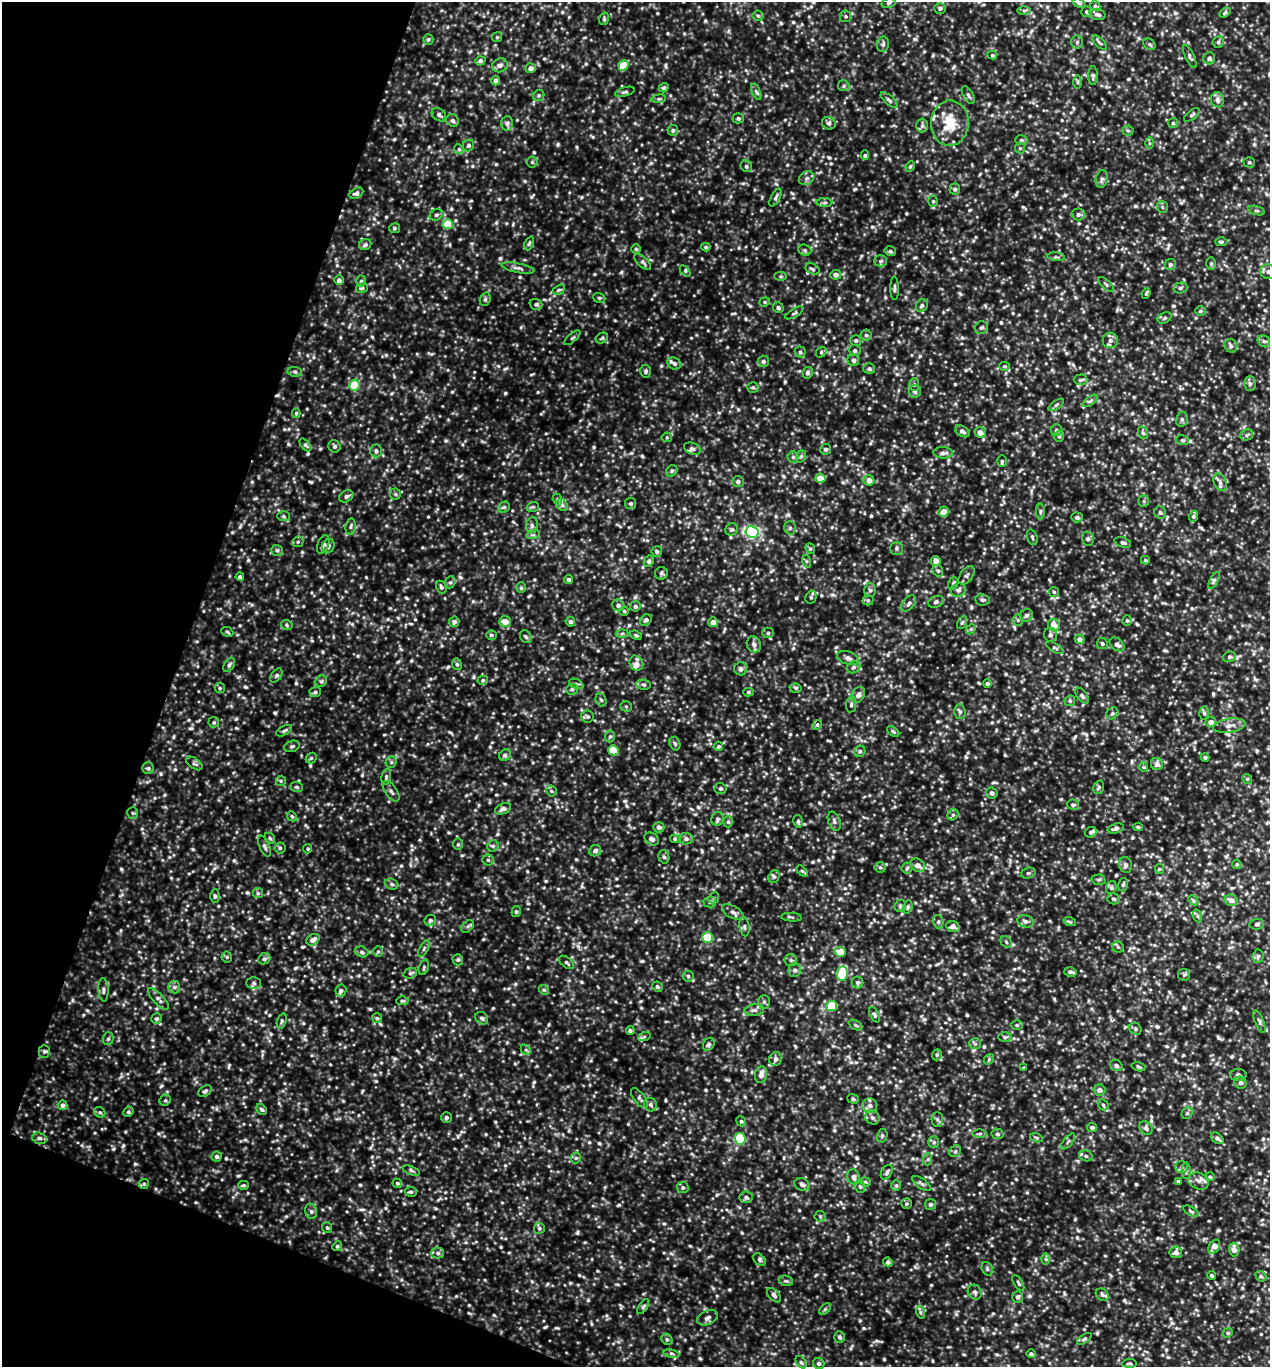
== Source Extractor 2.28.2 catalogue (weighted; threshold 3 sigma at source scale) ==
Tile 9 of 4 x 4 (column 1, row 3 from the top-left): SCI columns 137-1404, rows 1368-2732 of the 5499 x 5490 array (HDU 1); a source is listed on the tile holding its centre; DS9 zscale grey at full resolution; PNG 1272 x 1369 px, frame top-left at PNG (2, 2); each listed source drawn as its Kron ellipse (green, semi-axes under 4 px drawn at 4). Shown black and unused: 18% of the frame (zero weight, under 3 of 5 exposures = <1% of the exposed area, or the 3 px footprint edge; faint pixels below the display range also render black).
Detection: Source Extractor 2.28.2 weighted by HDU 2 'WHT'; one run over the whole footprint, this tile lists its part. Background 0.285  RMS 0.058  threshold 0.262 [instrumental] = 3 sigma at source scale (4.5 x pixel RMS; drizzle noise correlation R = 1.50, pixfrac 1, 0.05/0.05 arcsec/px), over >= 5 px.
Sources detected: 969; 2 cosmic-ray / hot-pixel residue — neither listed nor drawn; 13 inside a brighter listed object's ellipse — not listed separately; of the other 954, all 500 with FLUX_AUTO >= 8.62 (the completeness limit of this list) listed and drawn (454 fainter detections not listed), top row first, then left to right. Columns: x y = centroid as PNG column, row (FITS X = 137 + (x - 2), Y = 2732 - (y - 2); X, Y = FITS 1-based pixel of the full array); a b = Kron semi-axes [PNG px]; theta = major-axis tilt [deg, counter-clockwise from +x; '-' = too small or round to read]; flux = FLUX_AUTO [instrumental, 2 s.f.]
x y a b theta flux
888 3 7 5 17 11
1079 3 7 4 -17 10
1095 6 5 5 - 9
940 8 6 5 - 16
1024 11 6 4 0 9.9
1086 12 5 5 - 10
1225 13 6 4 40 11
1097 14 8 5 -14 15
758 16 5 5 - 10
846 16 6 5 - 10
604 19 6 4 72 9.4
497 37 5 5 - 8.8
428 39 5 5 - 11
1077 42 7 5 87 12
1099 42 9 4 -44 11
1218 42 6 5 - 13
883 44 7 6 - 16
1149 44 6 5 - 11
992 55 5 4 - 9.2
1190 56 12 4 -64 14
1209 58 6 6 - 20
480 61 5 4 - 15
500 65 8 6 24 24
623 65 5 5 - 110
531 68 5 5 - 29
1093 76 9 5 89 13
496 81 5 4 - 22
1078 82 7 4 -90 10
844 86 6 5 - 12
664 88 5 4 - 11
625 92 10 4 17 13
756 92 8 4 -67 12
539 95 6 5 - 11
968 95 10 5 -60 14
659 99 7 4 8 8.8
889 100 11 4 -42 15
1217 100 7 6 - 29
439 115 8 6 -38 14
1192 115 9 4 39 12
738 118 5 5 - 13
453 120 6 6 - 16
507 123 7 6 - 17
829 123 7 6 - 15
950 123 23 19 87 170
1173 123 5 5 - 11
922 126 7 6 - 16
673 130 5 5 - 14
1128 131 5 5 - 9.1
1021 140 6 5 - 11
1150 143 6 4 90 9
468 145 6 5 - 15
1020 148 5 5 - 9.1
459 149 5 4 - 8.8
865 155 5 4 - 9.9
532 162 5 5 - 9.2
1249 162 6 5 - 11
746 166 6 5 - 13
910 166 5 4 - 9.2
807 178 8 6 31 20
1102 179 9 6 80 18
955 189 5 5 - 14
356 193 7 5 29 16
775 198 10 4 62 14
933 201 5 5 - 9.9
825 203 8 4 0 11
1162 207 6 5 - 11
1257 211 8 3 -19 9.2
1078 214 6 6 - 21
436 215 7 5 27 12
448 224 5 5 - 170
394 228 5 5 - 11
1221 242 6 4 -1 11
529 243 7 4 68 10
365 245 6 5 - 16
706 247 4 3 - 9.6
636 249 4 4 - 9
805 250 7 5 -22 12
890 251 6 4 -15 12
1056 257 9 3 -5 9.8
880 261 6 5 - 12
643 262 11 5 -44 14
1211 263 6 5 - 8.8
1170 264 6 5 - 15
518 268 17 4 -11 23
813 269 7 5 -28 13
685 271 6 4 -46 10
1268 272 8 7 - 27
836 275 5 5 - 26
780 276 6 4 1 8.9
339 280 4 4 - 24
361 281 5 5 - 10
1106 285 9 4 -41 13
362 288 6 4 12 9.4
894 288 12 3 -88 11
1180 288 7 5 17 12
559 290 6 4 30 11
1146 293 5 3 - 8.7
599 298 6 5 - 9.6
485 299 7 5 69 11
765 302 5 4 - 8.7
536 304 6 5 - 12
922 306 7 5 56 14
778 308 5 5 - 14
1200 311 5 5 - 9.4
794 313 10 3 31 9.4
1165 318 7 5 28 13
981 328 7 6 - 14
866 335 5 5 - 12
572 338 10 3 40 8.9
602 338 6 5 - 9.9
1110 340 8 7 - 25
856 341 6 5 - 11
1264 341 7 5 -40 14
1231 346 7 6 - 17
855 350 5 5 - 13
800 352 5 5 - 9.5
821 352 6 5 - 9.1
853 360 6 5 - 19
763 361 5 5 - 14
674 363 7 5 -26 14
1005 366 5 4 - 10
869 369 6 5 - 13
646 371 6 5 - 12
295 372 7 5 -7 11
808 373 6 5 - 16
1080 380 7 5 1 13
914 384 6 5 - 12
1250 384 7 6 - 16
354 385 5 5 - 190
753 387 5 5 - 11
915 391 6 6 - 14
1090 401 9 4 35 13
1056 405 9 4 35 11
296 413 5 4 - 9.3
1182 419 7 6 - 15
1057 430 6 5 - 14
962 431 8 5 -32 16
980 433 6 5 - 42
1143 433 6 5 - 13
1247 435 7 5 24 12
1059 436 5 5 - 10
667 437 5 5 - 9.4
1182 440 6 5 - 11
305 445 7 4 -50 11
334 446 6 5 - 13
692 449 9 5 -22 14
826 449 5 5 - 12
376 451 6 5 - 16
943 453 9 5 0 22
801 456 6 5 - 11
793 457 5 5 - 13
1002 461 6 4 88 9.6
672 471 6 5 - 11
820 478 5 4 - 81
869 480 5 5 - 46
738 481 6 5 - 16
1220 482 9 6 -68 22
395 494 5 5 - 8.7
346 496 7 5 29 15
557 499 6 4 -71 9.1
1144 501 6 5 - 9.4
631 503 5 5 - 11
562 505 7 5 -45 14
504 507 6 5 - 11
533 507 6 5 - 9.5
943 512 5 5 - 53
1040 512 8 4 89 8.8
1160 512 6 5 - 13
283 516 6 5 - 10
1194 516 5 4 - 10
1077 517 5 5 - 16
532 525 8 6 80 17
351 526 8 5 82 14
790 528 7 6 - 14
732 529 7 5 33 13
752 532 6 6 - 890
533 535 7 4 17 11
1032 537 8 5 -72 11
1088 539 7 5 -75 15
298 542 6 5 - 10
1123 542 9 5 -18 15
323 545 9 5 68 24
328 546 7 6 - 16
896 548 6 6 - 14
810 549 5 4 - 9.6
277 550 6 5 - 11
657 551 5 5 - 12
1145 560 4 4 - 10
649 561 6 5 - 14
806 561 6 4 -72 9.6
936 561 5 4 - 55
938 571 6 5 - 12
661 573 6 6 - 12
966 575 11 6 54 17
240 577 4 4 - 15
568 579 4 4 - 14
1214 580 9 4 62 13
450 582 6 5 - 11
953 583 6 4 70 9.4
441 587 7 5 -63 14
521 588 5 4 - 9.4
870 590 7 6 - 13
958 590 7 6 - 16
1054 592 5 5 - 9
811 597 7 5 63 12
868 600 5 5 - 9.8
983 600 7 5 -8 13
936 602 8 5 22 16
909 603 9 6 51 17
618 605 6 6 - 17
635 606 5 5 - 14
624 611 4 4 - 10
1026 615 6 6 - 17
646 620 6 5 - 17
1018 620 5 5 - 9.2
1127 620 5 5 - 9.2
454 622 5 5 - 18
505 622 6 5 - 47
570 622 5 4 - 13
713 622 5 5 - 37
962 623 7 4 62 10
287 625 6 5 - 9.5
1054 625 6 6 - 67
971 629 6 4 45 8.8
227 632 6 4 -23 9
622 633 6 4 2 10
768 633 6 5 - 14
491 635 5 4 - 9.9
636 635 6 4 -21 10
1050 635 7 6 - 18
526 637 7 5 -55 12
1080 639 5 4 - 28
754 644 8 7 - 23
1102 644 5 5 - 12
1117 644 8 5 -39 22
1055 648 9 4 -30 12
1229 657 7 5 15 11
848 658 11 6 -18 23
636 663 8 6 -56 24
457 664 6 4 -66 10
229 665 8 5 60 14
854 667 7 5 30 15
741 669 6 6 - 24
276 675 8 5 54 11
483 680 5 4 - 10
321 681 6 5 - 11
576 684 7 4 -25 11
987 684 4 4 - 16
644 685 7 5 -7 13
220 688 5 5 - 10
796 688 6 4 -15 9.9
572 689 6 5 - 13
315 692 6 5 - 12
748 692 5 4 - 12
858 695 8 6 61 28
1082 696 9 5 -52 15
601 700 7 5 -71 11
1070 701 6 5 - 9.3
851 705 8 5 84 13
626 706 5 5 - 9
960 712 7 5 -87 13
1112 713 6 5 - 12
1204 713 6 5 - 12
588 717 6 6 - 15
214 722 5 5 - 10
1211 722 5 5 - 30
817 725 5 4 - 11
1229 726 16 7 9 38
284 731 9 4 29 12
893 731 7 4 -40 9.6
610 737 6 5 - 9.8
675 744 7 5 -73 14
292 746 8 5 19 13
718 746 5 4 - 11
613 750 5 5 - 160
860 751 6 5 - 15
505 755 6 5 - 13
1205 757 4 3 - 17
311 758 6 5 - 8.7
391 762 6 5 - 11
194 763 9 5 -34 14
1157 764 6 6 - 26
1144 767 5 4 - 9
148 768 6 5 - 12
386 777 8 5 82 11
1247 779 5 4 - 8.6
281 781 5 5 - 8.8
297 787 6 5 - 9.6
1099 787 7 5 74 9.8
720 788 6 5 - 10
391 791 12 6 -55 20
551 791 5 5 - 10
992 793 6 5 - 17
1073 805 6 5 - 12
503 809 8 5 21 20
133 813 6 5 - 11
953 815 6 5 - 12
292 816 5 4 - 9.8
717 819 7 6 - 14
798 821 6 5 - 11
834 821 10 6 -69 20
728 822 5 5 - 11
659 827 5 5 - 22
1138 827 4 3 - 9.9
1116 828 8 5 16 17
1091 832 6 5 - 12
270 838 6 4 -48 9.4
652 839 8 6 -29 18
675 839 5 4 - 9.1
686 839 6 6 - 19
458 844 6 5 - 10
264 846 11 5 -67 17
493 846 6 5 - 11
280 848 5 5 - 11
308 849 4 4 - 9.3
595 851 6 5 - 18
664 857 7 5 -73 13
488 860 5 5 - 10
1237 864 4 4 - 9.6
918 865 8 6 -34 38
1125 865 8 6 -75 18
880 867 5 5 - 11
907 868 5 5 - 10
1160 869 5 4 - 8.8
802 871 6 4 -44 8.8
1028 873 7 5 19 11
774 877 6 5 - 12
1099 880 7 5 1 11
392 884 7 5 -22 12
1123 885 7 5 73 11
1111 887 7 5 71 12
258 893 5 5 - 10
215 896 6 4 90 12
714 898 6 5 - 10
1113 899 6 5 - 12
1193 900 5 4 - 9.9
1231 900 6 5 - 37
710 902 6 5 - 13
900 906 6 5 - 13
908 907 7 4 74 9.5
516 912 5 4 - 9.5
733 912 12 6 -27 24
1198 916 6 4 -70 9.7
791 917 10 3 -4 9.5
430 920 6 5 - 12
1025 921 8 6 -12 21
938 922 7 5 -72 13
1070 922 6 4 -19 9
1257 924 7 5 7 14
468 926 7 5 44 12
953 926 7 5 -20 29
744 927 10 5 -81 15
708 937 5 5 - 250
313 940 7 5 32 32
1006 942 6 5 - 11
1118 947 5 5 - 10
424 948 9 4 64 11
378 951 5 5 - 8.9
362 952 7 5 -18 13
840 952 5 5 - 79
1258 956 6 5 - 14
227 957 5 5 - 9
264 959 6 5 - 15
458 960 6 5 - 10
791 960 6 5 - 14
566 962 9 5 -39 13
424 967 8 5 73 10
795 970 7 6 - 18
1070 972 6 4 -14 16
410 973 7 5 20 10
842 973 7 5 83 270
1184 975 6 5 - 10
688 976 5 5 - 9.8
857 982 6 5 - 12
254 983 7 6 - 15
174 987 6 6 - 16
657 987 5 5 - 10
103 990 12 5 -88 19
341 990 6 5 - 15
544 990 5 4 - 8.7
158 999 14 5 -47 22
402 1001 6 4 2 9.8
764 1002 7 5 -90 13
832 1006 5 5 - 230
754 1010 10 6 7 21
875 1015 8 4 -63 11
157 1018 5 5 - 11
377 1018 5 5 - 10
482 1018 7 5 -43 15
282 1021 8 4 70 10
1259 1021 12 4 -68 13
855 1025 7 4 -27 10
1017 1025 6 5 - 10
1135 1029 6 5 - 12
630 1030 4 4 - 10
644 1037 6 4 19 9.6
1005 1037 6 5 - 11
108 1039 6 5 - 13
709 1044 7 5 57 15
975 1044 6 5 - 12
526 1050 6 4 -43 11
44 1052 6 5 - 12
937 1055 6 4 69 9.6
776 1059 7 6 - 23
989 1059 6 4 49 9.2
1116 1065 6 5 - 15
1138 1067 7 3 -15 9.8
1024 1068 3 3 - 8.9
761 1075 8 6 80 37
1238 1075 8 6 1 19
1240 1083 6 6 - 18
1099 1090 6 5 - 26
205 1091 7 5 35 13
639 1098 11 5 -53 17
853 1099 6 4 -20 10
165 1100 6 5 - 10
63 1105 5 5 - 20
651 1105 7 6 - 18
870 1105 7 7 - 24
1103 1105 6 5 - 8.8
262 1109 6 5 - 12
100 1112 6 5 - 10
128 1112 5 5 - 11
1187 1113 6 5 - 11
446 1117 5 5 - 11
872 1117 7 6 - 18
937 1119 7 5 -88 14
741 1121 5 4 - 11
1092 1127 5 4 - 15
1146 1128 7 6 - 18
979 1134 7 3 1 9.9
997 1134 6 5 - 13
882 1136 7 5 75 12
39 1138 7 5 -16 14
1036 1138 6 4 -20 8.7
1217 1138 7 4 -39 18
740 1139 6 5 - 300
934 1142 6 5 - 10
1068 1142 9 3 50 9.1
955 1151 6 5 - 10
1086 1156 7 5 -17 14
217 1157 5 5 - 14
576 1158 5 5 - 9
928 1159 6 4 72 9.6
1181 1167 6 5 - 13
411 1171 9 3 -21 8.7
1186 1171 8 4 -89 12
887 1172 8 5 60 14
854 1177 7 6 - 28
1210 1177 5 4 - 9.6
1178 1181 4 3 - 8.7
1199 1181 11 8 -21 30
865 1182 5 4 - 9.6
397 1183 5 4 - 12
144 1184 5 4 - 9.4
922 1184 11 5 -36 15
244 1185 5 4 - 9.2
802 1185 8 6 -27 19
896 1185 5 5 - 9.7
683 1187 6 5 - 11
860 1187 6 5 - 11
411 1192 6 5 - 11
746 1197 6 5 - 15
907 1204 5 5 - 10
930 1204 5 5 - 14
311 1211 8 6 -74 16
1191 1211 8 4 -31 11
820 1216 5 5 - 8.9
327 1228 5 5 - 11
539 1228 5 5 - 10
337 1246 5 4 - 9.1
1214 1247 7 5 58 49
1234 1249 7 5 -88 52
1176 1252 6 5 - 30
438 1253 6 5 - 14
1046 1259 6 4 -89 12
759 1260 7 5 -44 11
888 1262 5 4 - 15
987 1269 7 5 -69 12
1211 1275 4 4 - 8.9
1261 1276 6 5 - 10
786 1281 7 5 -11 11
1018 1283 9 3 -59 9.1
975 1292 7 6 - 19
774 1295 8 5 -47 17
1102 1295 7 5 -42 13
1017 1297 6 5 - 15
643 1307 8 4 56 10
825 1309 7 4 45 9.1
920 1312 6 4 -72 9.5
707 1318 11 7 25 27
1228 1333 5 4 - 9.2
840 1337 6 5 - 16
667 1339 6 5 - 11
1084 1339 8 4 33 10
671 1354 8 4 -9 12
1031 1354 5 4 - 14
801 1362 7 4 -54 10
819 1363 6 5 - 14
1129 1363 7 3 4 9.1
Isophote crosses this tile's border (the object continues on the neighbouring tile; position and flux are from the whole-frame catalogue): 2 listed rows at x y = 1268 272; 1129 1363
Unlisted compact peaks at least as high as the median listed source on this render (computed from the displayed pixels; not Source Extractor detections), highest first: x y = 460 577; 1059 1042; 615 1059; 750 1249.